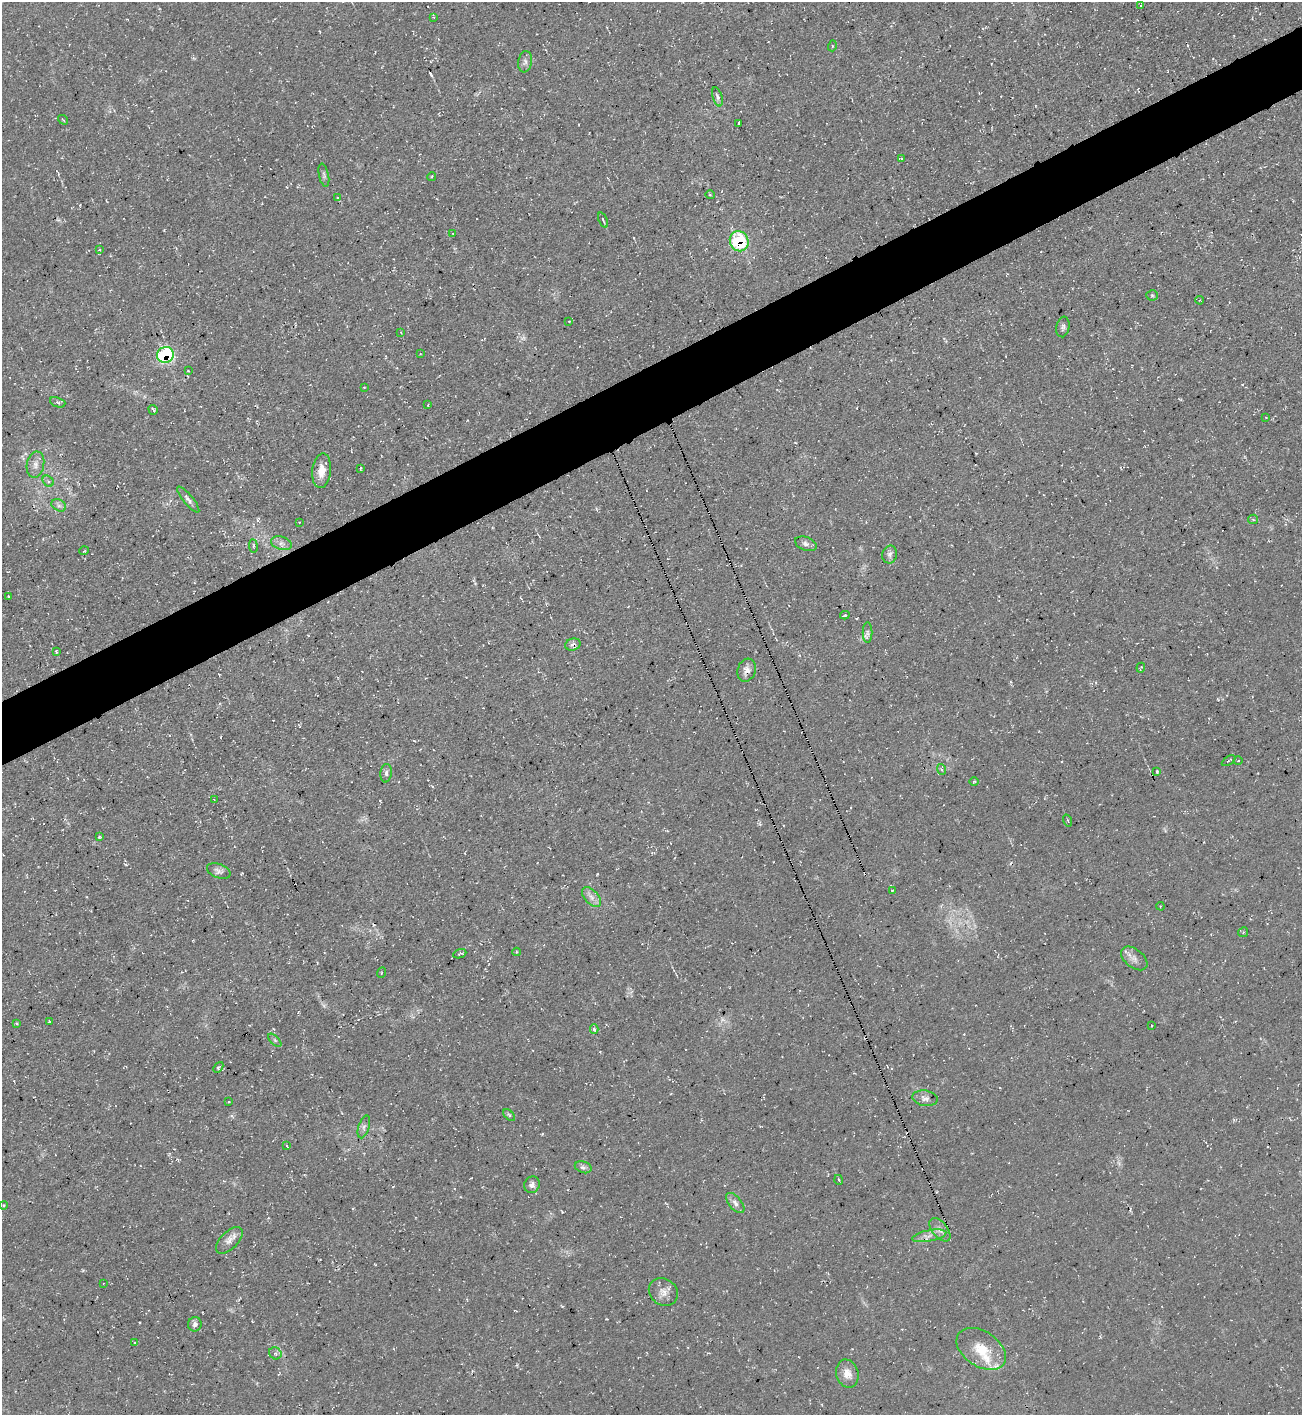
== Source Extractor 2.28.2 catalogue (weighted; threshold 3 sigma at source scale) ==
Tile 10 of 4 x 4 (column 2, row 3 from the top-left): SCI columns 1453-2752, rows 1413-2825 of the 5638 x 5651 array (HDU 1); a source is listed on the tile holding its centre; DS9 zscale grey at full resolution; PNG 1304 x 1417 px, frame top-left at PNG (2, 2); each listed source drawn as its Kron ellipse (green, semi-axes under 4 px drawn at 4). Shown black and unused: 5% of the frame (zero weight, under 3 of 4 exposures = <1% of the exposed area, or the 3 px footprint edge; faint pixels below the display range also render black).
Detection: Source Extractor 2.28.2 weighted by HDU 2 'WHT'; one run over the whole footprint, this tile lists its part. Background 0.0295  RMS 0.0058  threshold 0.0259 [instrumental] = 3 sigma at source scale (4.5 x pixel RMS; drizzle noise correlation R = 1.50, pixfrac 1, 0.05/0.05 arcsec/px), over >= 5 px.
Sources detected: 105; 10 cosmic-ray / hot-pixel residue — neither listed nor drawn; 2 inside a brighter listed object's ellipse — not listed separately; the other 93 listed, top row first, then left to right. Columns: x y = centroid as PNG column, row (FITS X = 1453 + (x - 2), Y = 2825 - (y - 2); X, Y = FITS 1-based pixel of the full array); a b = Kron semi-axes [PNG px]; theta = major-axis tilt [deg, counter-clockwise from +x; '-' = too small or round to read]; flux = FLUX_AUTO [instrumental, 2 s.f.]
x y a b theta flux
1141 6 3 3 - 0.85
434 17 4 3 - 0.55
832 46 5 3 - 0.47
525 62 11 6 82 2.3
717 97 10 4 -73 1.5
63 120 5 2 - 0.65
739 123 3 3 - 4.6
901 158 4 3 - 0.81
324 175 12 5 -78 1.5
432 176 5 3 - 0.61
710 195 5 3 - 0.46
338 198 4 3 - 0.52
603 220 8 3 -67 0.9
453 233 2 2 - 0.33
739 241 10 9 - 37
99 250 4 2 - 0.46
1152 295 5 5 - 0.89
1200 300 4 3 - 0.49
569 321 2 2 - 0.49
1063 327 10 6 80 1.7
401 333 3 2 - 0.38
420 354 3 3 - 0.42
165 355 8 8 - 50
188 371 3 2 - 0.52
364 387 3 2 - 0.42
58 402 8 4 -20 1.2
428 405 3 2 - 0.51
153 410 5 3 - 1.4
1266 417 3 2 - 0.37
35 464 13 8 79 4
361 468 4 2 - 0.51
321 471 17 9 85 6.6
48 481 6 5 - 1.5
188 500 16 5 -50 2.3
59 505 8 5 -29 1.9
1253 519 5 4 - 0.85
299 522 3 2 - 0.33
281 543 11 6 -16 2.6
806 544 11 6 -21 2.2
253 546 7 3 -82 0.72
84 551 5 3 - 0.55
890 554 9 7 77 2
8 596 3 2 - 0.53
845 615 5 3 - 0.88
867 633 10 5 -90 1.8
573 644 8 6 17 2.3
56 652 4 3 - 0.72
1141 668 5 2 - 0.62
747 670 12 9 71 3.8
1229 761 7 3 32 0.87
1238 761 4 3 - 0.47
941 769 5 3 - 0.94
1157 772 3 3 - 0.73
386 773 9 5 84 1.8
974 781 5 3 - 0.61
214 800 3 2 - 0.79
1068 821 6 3 -71 0.61
99 837 4 3 - 0.59
219 871 12 7 -21 2.3
892 890 3 2 - 0.43
591 897 12 7 -48 3.3
1161 906 4 3 - 0.42
1243 932 5 4 - 0.83
517 952 4 4 - 0.55
460 954 7 3 22 0.77
1134 958 15 9 -38 3.8
381 973 5 3 - 0.56
49 1021 2 2 - 0.44
16 1023 3 3 - 1.1
1151 1026 2 2 - 0.65
594 1029 4 3 - 2
275 1040 8 3 -45 0.92
218 1067 6 4 50 0.93
925 1098 13 7 -11 2.5
229 1102 3 2 - 0.44
509 1115 7 4 -45 1
364 1127 12 5 73 2
286 1146 3 3 - 0.79
583 1167 8 5 -18 1.8
839 1180 5 3 - 0.53
532 1185 8 7 - 2.2
735 1203 12 6 -51 2.7
3 1205 4 3 - 0.51
940 1230 14 7 -51 3.4
929 1236 17 5 11 3.9
229 1240 17 8 45 4.5
103 1283 3 2 - 0.48
663 1292 15 13 -35 5.1
195 1324 7 7 - 2.4
134 1343 3 2 - 0.47
981 1349 27 17 -34 15
275 1353 6 5 - 1.5
847 1374 14 11 -74 5.9
Overlapping masked pixels (flux is a lower limit): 4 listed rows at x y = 739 241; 165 355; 573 644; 747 670
Unlisted compact peaks at least as high as the median listed source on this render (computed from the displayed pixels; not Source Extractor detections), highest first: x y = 164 230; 242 873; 562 1306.